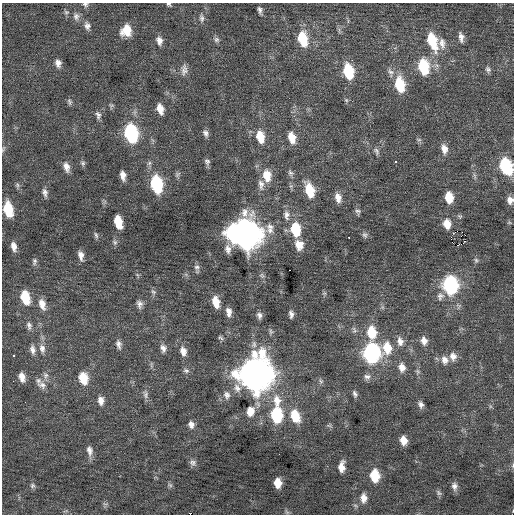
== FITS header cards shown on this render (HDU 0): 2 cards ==
NAXIS1  =                  512 / Axis length
NAXIS2  =                  512 / Axis length

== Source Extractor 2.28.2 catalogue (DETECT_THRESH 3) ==
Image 512 x 512 px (HDU 0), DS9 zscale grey, 1 PNG px = 1 image px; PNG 516 x 516 px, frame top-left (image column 1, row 512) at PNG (2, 3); no overlay
Background 0.0795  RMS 0.84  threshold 2.51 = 3 sigma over >= 5 px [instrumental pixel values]
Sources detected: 142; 1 with non-positive FLUX_AUTO (blend fragments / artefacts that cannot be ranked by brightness) is not listed; the other 141 listed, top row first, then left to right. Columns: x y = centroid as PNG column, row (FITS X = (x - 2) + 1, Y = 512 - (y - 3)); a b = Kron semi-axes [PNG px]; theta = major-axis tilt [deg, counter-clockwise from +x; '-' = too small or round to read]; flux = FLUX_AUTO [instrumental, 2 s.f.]
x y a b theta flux
85 4 8 7 - 150
169 4 6 4 -30 100
260 10 9 5 -77 180
66 12 7 6 - 120
76 16 10 9 - 280
202 18 12 6 -83 200
87 26 11 8 -82 280
126 30 12 10 67 1000
461 37 12 6 -80 280
302 39 15 9 -79 1800
216 40 8 7 - 170
159 41 10 7 -78 330
432 41 19 9 -71 1900
442 43 15 8 -80 390
352 60 3 3 - 70
58 63 10 7 -78 300
423 67 14 9 -80 2700
488 69 8 7 - 160
184 70 15 8 86 330
348 71 13 8 -77 2500
390 72 13 8 -70 290
400 85 15 9 -79 2100
346 100 6 5 - 95
69 102 9 6 -77 130
160 109 11 6 -73 570
98 115 11 7 -78 200
131 133 13 8 -77 6900
206 133 9 6 -70 220
260 137 14 9 -76 930
292 138 12 7 -76 760
419 139 8 4 -8 95
3 149 10 4 70 94
444 149 13 8 -79 420
376 151 11 6 -62 170
207 161 9 7 -77 170
396 161 3 3 - 310
83 163 7 6 - 120
505 166 13 9 -66 3700
66 167 12 7 -74 370
291 173 9 7 -45 160
177 174 10 6 45 130
123 175 8 5 -80 350
267 175 16 10 -81 940
156 184 13 8 -79 4400
261 184 14 8 -82 370
17 185 8 5 -84 120
152 189 3 2 - 320
309 190 14 8 -74 1700
45 193 11 6 -78 230
449 197 10 7 -84 1000
338 198 12 7 -79 430
510 200 9 7 -86 300
8 209 12 7 -78 2000
358 211 9 7 -74 160
286 215 15 8 -82 380
118 222 11 6 -76 1400
447 224 10 8 -79 660
296 229 13 9 -82 2300
233 233 13 9 -79 5500
245 233 15 12 -79 72000
96 235 9 5 -73 120
365 235 8 7 - 170
465 235 2 2 - 660
349 237 3 2 - 540
451 237 3 2 - 28
465 241 2 2 - 44
115 242 8 7 - 150
299 245 12 10 -70 610
458 245 3 2 - 3100
14 246 10 6 -78 350
228 249 12 7 -83 300
81 255 11 6 -79 330
476 260 7 6 - 120
34 261 10 5 79 140
197 267 10 7 83 190
289 270 2 2 - 64
450 285 11 9 -83 8500
153 292 8 5 -38 130
324 293 6 4 -43 89
440 296 11 9 80 280
25 297 12 7 -75 1500
216 302 11 7 -77 820
42 304 14 8 -75 530
139 304 11 7 -74 260
229 312 10 6 -82 340
291 314 8 5 -83 210
259 316 9 6 -82 200
29 326 11 6 -84 210
354 330 10 6 -69 170
372 332 14 10 -86 1500
220 338 9 5 -40 100
400 341 13 9 -80 420
424 341 11 8 -74 380
118 344 12 7 -77 250
42 348 13 8 -76 380
163 348 11 8 -75 270
387 348 16 12 -90 1300
32 350 12 7 -79 290
183 351 12 8 -75 430
371 353 12 10 -89 12000
13 356 3 3 - 160
453 356 11 9 -84 390
445 360 12 9 -72 400
151 365 10 3 -79 100
402 367 12 9 -79 450
186 371 9 6 -15 160
418 371 8 7 - 140
255 374 15 13 86 110000
45 375 10 8 78 260
22 377 9 6 -75 440
367 377 10 9 - 260
83 378 13 9 -76 1000
13 381 2 2 - 100
321 381 9 5 -49 130
42 385 14 9 -32 410
237 388 13 10 -63 420
145 394 13 7 -79 230
355 394 9 5 -67 170
227 395 12 9 -78 330
101 401 11 8 -87 360
277 401 19 12 -82 1000
421 405 9 6 -69 230
250 411 10 8 82 710
276 415 12 9 -89 3800
295 416 15 10 -68 1300
191 424 9 7 -82 290
329 426 8 4 -9 91
403 440 9 7 -77 550
89 451 13 7 -80 350
193 463 9 9 - 210
513 466 6 3 89 70
342 467 11 6 84 460
375 476 11 8 -84 1400
278 483 9 7 -86 680
170 485 8 4 -45 110
32 486 7 7 - 150
454 486 10 7 -87 260
439 493 10 5 -49 120
364 498 12 8 89 400
287 512 9 4 -54 100
190 514 2 2 - 470
At the frame edge (FLAGS 8, measured only in part): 7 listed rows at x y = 85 4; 169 4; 3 149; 505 166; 510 200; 513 466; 190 514
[1 non-positive-flux detection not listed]